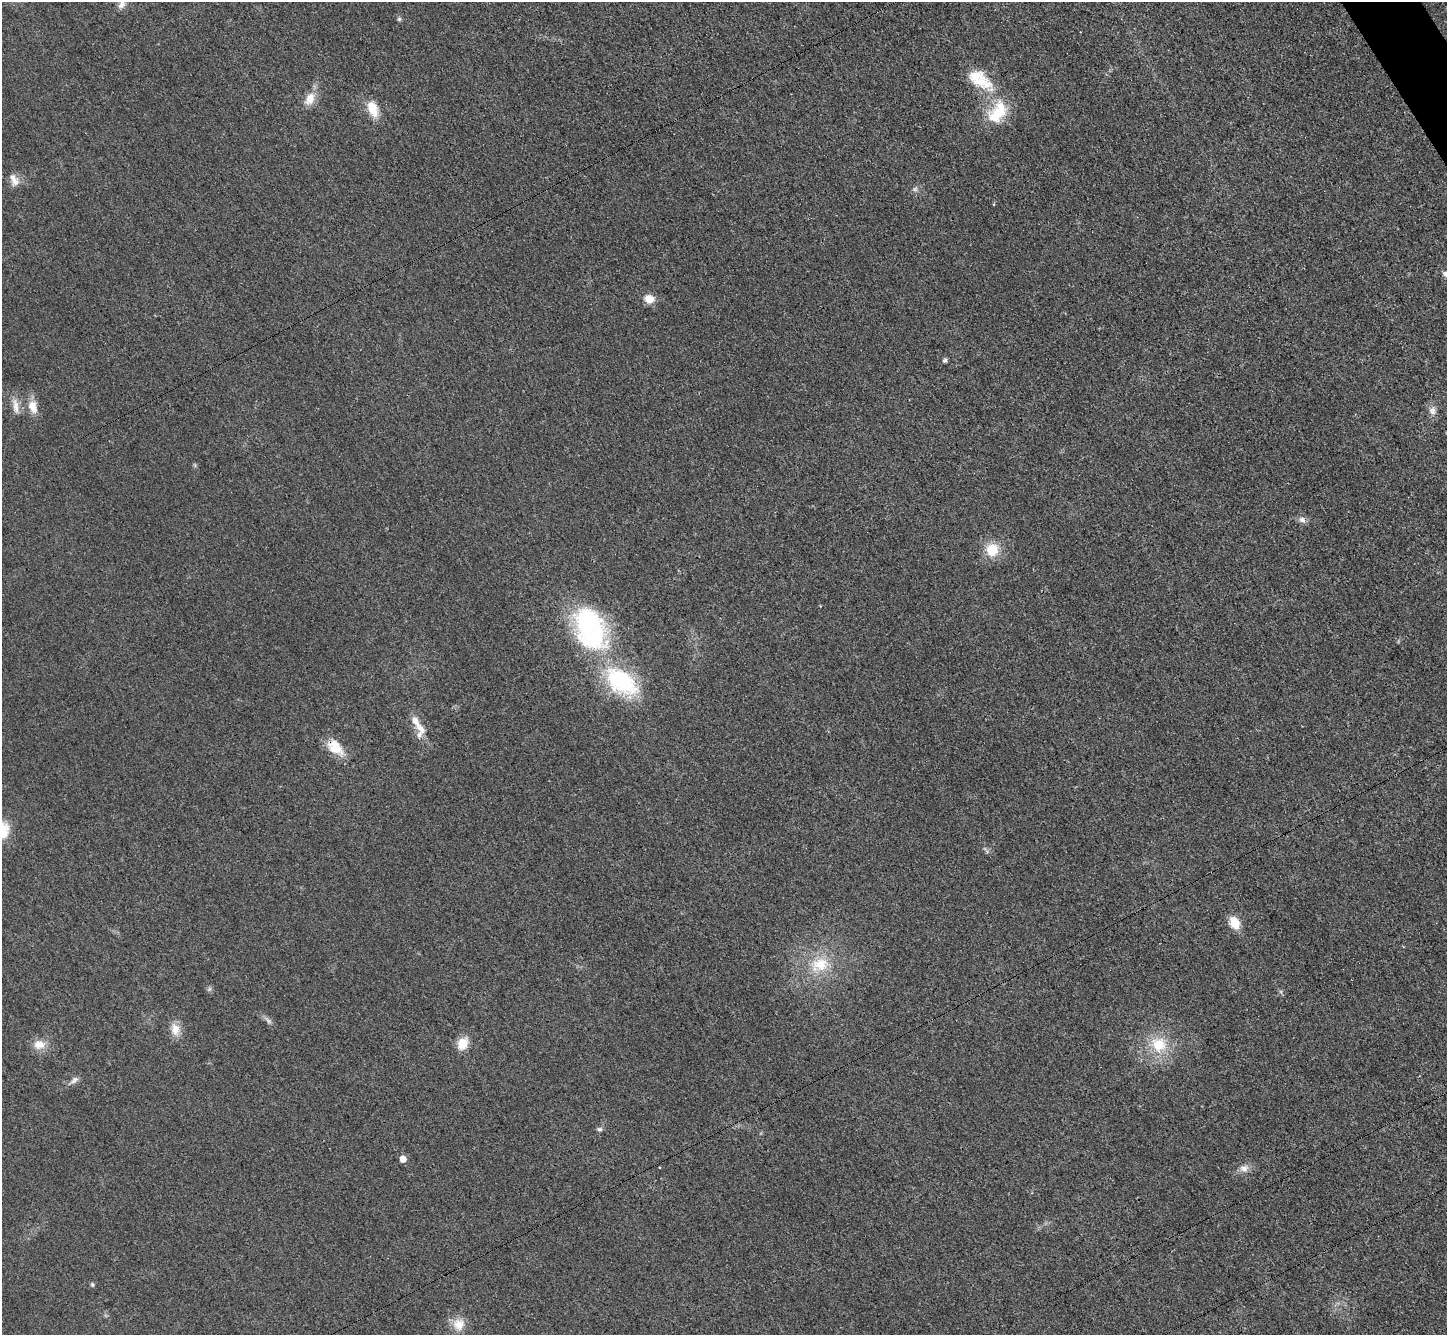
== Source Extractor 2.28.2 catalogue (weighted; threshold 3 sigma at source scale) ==
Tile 10 of 4 x 4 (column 2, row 3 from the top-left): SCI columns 1468-2912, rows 1642-2974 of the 5823 x 5815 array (HDU 1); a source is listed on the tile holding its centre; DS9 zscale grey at full resolution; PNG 1449 x 1337 px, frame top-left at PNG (2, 2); no overlay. Shown black and unused: <1% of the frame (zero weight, under 3 of 4 exposures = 2% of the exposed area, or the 3 px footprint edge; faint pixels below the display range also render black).
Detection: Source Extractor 2.28.2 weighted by HDU 2 'WHT'; one run over the whole footprint, this tile lists its part. Background 0.0191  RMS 0.0044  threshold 0.0197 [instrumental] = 3 sigma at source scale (4.5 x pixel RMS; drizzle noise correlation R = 1.50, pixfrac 1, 0.05/0.05 arcsec/px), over >= 5 px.
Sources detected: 39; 1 cosmic-ray / hot-pixel residue — not listed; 2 inside a brighter listed object's ellipse — not listed separately; the other 36 listed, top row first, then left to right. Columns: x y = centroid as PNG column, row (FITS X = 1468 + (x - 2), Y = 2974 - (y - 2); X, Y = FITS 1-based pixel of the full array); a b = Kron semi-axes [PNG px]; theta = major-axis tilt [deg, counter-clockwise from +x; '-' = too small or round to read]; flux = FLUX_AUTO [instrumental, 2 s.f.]
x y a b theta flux
122 4 14 8 68 2.7
399 19 6 5 - 0.8
981 80 36 20 -43 16
310 99 19 12 65 5.5
373 109 20 11 -70 8
996 116 25 21 -53 13
14 180 18 10 -64 3.6
915 189 7 5 43 1.1
994 204 3 3 - 0.62
1445 274 8 8 - 1.5
649 299 12 10 -16 4.8
945 360 6 5 - 0.88
15 406 22 7 -80 3.8
33 407 18 11 -72 5.6
1432 411 12 9 83 2.6
1302 520 11 8 -27 2
992 550 15 14 - 10
590 629 48 29 -66 80
621 681 39 23 -36 46
420 728 27 13 -87 6.1
335 747 23 14 -48 9.6
1234 923 10 7 -65 11
820 964 29 20 15 16
209 989 6 5 - 0.83
1281 992 7 4 -72 0.68
268 1020 14 5 -43 1.6
175 1029 17 12 -74 5.1
39 1044 16 12 0 5.4
463 1044 12 10 58 7.8
1159 1045 23 21 -46 15
74 1080 12 6 40 1.9
599 1129 7 5 0 0.96
403 1159 6 5 - 4
1244 1168 12 10 7 3.1
92 1285 5 5 - 0.8
459 1324 17 17 - 6.6
Overlapping masked pixels (flux is a lower limit): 1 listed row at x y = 335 747
Isophote crosses this tile's border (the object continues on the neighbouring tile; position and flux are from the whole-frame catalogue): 2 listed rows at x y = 122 4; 1445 274